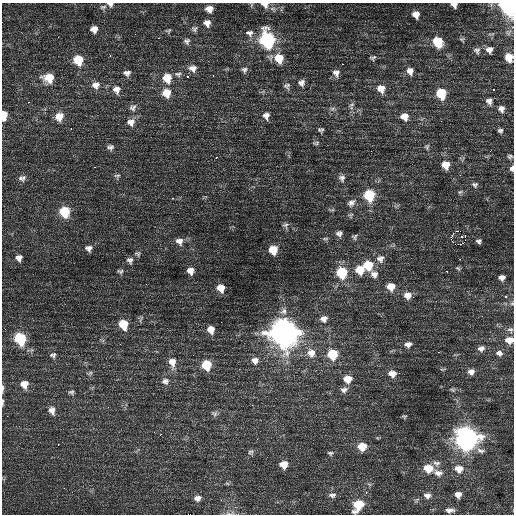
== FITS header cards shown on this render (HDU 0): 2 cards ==
NAXIS1  =                  512 / Axis length
NAXIS2  =                  512 / Axis length

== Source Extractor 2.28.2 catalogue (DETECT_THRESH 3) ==
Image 512 x 512 px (HDU 0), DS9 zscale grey, 1 PNG px = 1 image px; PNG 516 x 516 px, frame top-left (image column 1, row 512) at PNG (2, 3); no overlay
Background 0.721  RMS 1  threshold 3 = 3 sigma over >= 5 px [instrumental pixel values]
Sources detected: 171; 2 with non-positive FLUX_AUTO (blend fragments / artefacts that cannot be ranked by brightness) are not listed; the other 169 listed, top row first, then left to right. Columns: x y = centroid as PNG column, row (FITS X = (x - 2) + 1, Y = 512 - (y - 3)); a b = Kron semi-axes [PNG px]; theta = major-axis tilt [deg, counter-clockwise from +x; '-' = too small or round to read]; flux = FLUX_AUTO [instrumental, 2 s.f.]
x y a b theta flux
110 4 7 5 -23 250
265 4 8 6 -24 460
251 5 6 4 71 81
454 5 6 5 - 280
508 6 9 8 - 20000
103 7 10 5 8 170
209 9 8 7 - 470
416 15 8 7 - 460
207 23 9 8 - 410
94 29 8 7 - 420
194 29 8 7 - 190
268 29 3 3 - 440
168 30 8 5 13 120
249 33 12 9 -13 380
135 34 2 2 - 30
58 37 2 2 - 34
158 38 2 2 - 110
462 39 7 5 20 110
267 40 10 9 - 9200
187 41 8 7 - 230
438 42 9 8 - 2100
477 50 9 8 - 220
489 50 8 8 - 320
110 55 3 3 - 54
509 57 8 7 - 830
279 58 11 10 - 1200
373 58 9 6 18 160
78 60 9 9 - 1600
342 64 2 2 - 300
192 68 11 9 -9 420
244 70 8 7 - 210
410 71 10 8 -75 380
127 73 10 7 0 280
336 73 10 8 -67 340
178 74 9 7 -1 220
213 76 3 2 - 230
188 77 3 3 - 120
49 78 12 10 1 1200
167 78 11 9 -71 1100
301 83 8 7 - 290
96 85 11 10 - 480
287 86 9 8 - 220
381 88 10 8 -67 740
494 89 3 3 - 380
116 90 11 10 - 490
166 93 10 9 - 950
441 94 9 8 - 2100
489 101 9 8 - 310
28 102 2 2 - 440
352 105 9 6 43 180
133 108 10 9 - 290
332 109 8 5 7 170
501 109 8 7 - 300
4 115 8 5 85 1000
266 116 8 7 - 370
59 117 11 10 - 650
404 117 9 8 - 560
131 122 11 10 - 480
71 129 3 2 - 170
319 130 7 6 - 140
500 130 6 5 - 150
316 143 9 4 7 120
110 147 8 7 - 210
427 147 7 6 - 130
510 156 6 6 - 140
216 157 3 2 - 590
446 165 9 8 - 710
95 167 2 2 - 39
512 168 7 5 86 210
460 175 3 3 - 67
117 176 8 6 1 140
22 178 9 8 - 250
342 178 9 8 - 250
475 184 7 6 - 160
460 192 6 5 - 100
369 195 9 8 - 2800
173 198 3 2 - 1200
351 203 11 8 40 310
65 212 9 9 - 2100
285 225 8 8 - 190
460 231 4 2 - 2600
339 233 7 7 - 230
465 235 2 2 - 590
461 236 4 3 - 65
355 237 7 5 52 140
325 239 8 4 0 100
451 239 2 2 - 200
179 241 11 9 -20 450
479 241 5 4 - 160
461 244 2 2 - 610
89 248 8 7 - 290
273 250 8 8 - 1100
137 254 8 7 - 160
19 258 8 7 - 300
380 259 11 10 - 400
460 259 3 2 - 100
130 260 9 8 - 240
368 265 9 9 - 1600
458 268 7 4 -40 100
360 270 9 9 - 1100
120 271 8 6 -5 150
190 271 8 7 - 460
447 271 3 2 - 370
342 273 10 9 - 2600
374 274 13 9 -43 410
502 277 6 5 - 270
391 287 9 8 - 680
221 288 9 8 - 740
407 295 9 8 - 500
505 296 3 2 - 430
512 303 5 5 - 99
284 310 4 3 - 380
324 319 10 9 - 350
221 322 2 2 - 79
123 324 9 8 - 1500
211 330 8 7 - 530
510 330 9 7 -14 190
283 333 12 11 - 69000
20 339 9 8 - 3600
509 340 9 7 2 610
120 344 3 2 - 56
408 344 8 6 2 300
481 348 9 7 16 250
499 352 4 4 - 460
311 353 11 10 - 620
332 354 9 8 - 2000
53 355 8 6 19 160
255 360 9 8 - 350
172 362 13 9 -83 620
206 365 9 8 - 1600
442 369 8 3 5 65
471 372 7 6 - 300
90 373 7 4 45 110
392 373 9 7 -4 470
347 379 8 7 - 790
165 381 11 9 0 310
24 384 8 8 - 650
3 388 9 3 88 170
344 390 9 7 15 260
453 390 7 4 -31 96
71 392 7 4 -5 130
3 402 10 3 90 120
52 410 11 7 -71 370
214 413 9 7 -4 180
7 416 2 2 - 80
404 416 5 3 - 87
257 439 2 2 - 38
466 439 14 12 -85 28000
58 444 3 2 - 75
362 446 9 7 2 1000
480 450 11 6 -16 230
251 452 8 7 - 170
330 453 7 5 -11 120
436 463 11 7 -2 240
284 464 8 7 - 710
428 468 11 8 -9 1000
459 469 10 8 -12 620
438 473 12 8 -13 420
227 483 6 4 -19 95
64 488 3 2 - 220
366 492 3 3 - 150
458 494 6 5 - 350
332 495 10 6 1 220
427 496 9 7 -5 290
197 498 10 8 10 330
221 500 3 3 - 50
358 505 11 8 53 1900
450 510 10 5 2 270
228 513 10 4 -10 180
At the frame edge (FLAGS 8, measured only in part): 12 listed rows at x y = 110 4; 265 4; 454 5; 508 6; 509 57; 4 115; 512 168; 512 303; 509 340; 3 388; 3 402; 228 513
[2 non-positive-flux detections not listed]